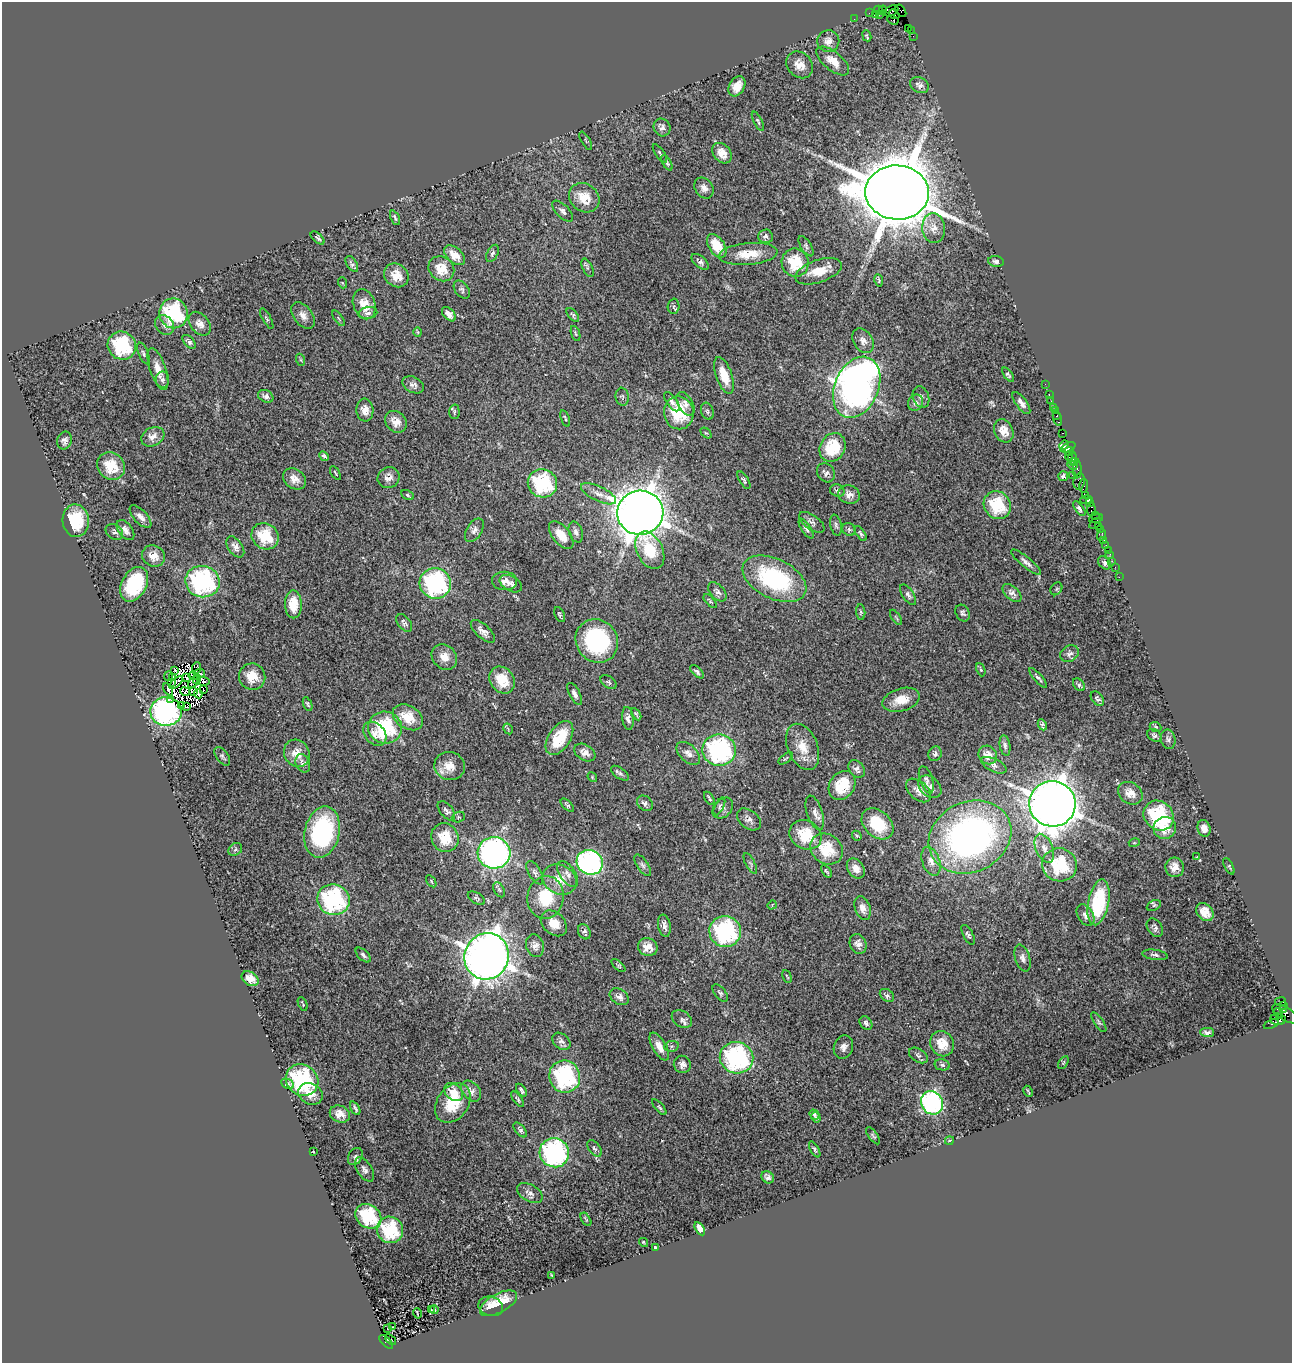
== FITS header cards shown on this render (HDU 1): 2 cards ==
NAXIS1  =                 1290
NAXIS2  =                 1361

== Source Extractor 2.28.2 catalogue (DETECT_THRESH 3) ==
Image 1290 x 1361 px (HDU 1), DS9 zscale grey, 1 PNG px = 1 image px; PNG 1294 x 1365 px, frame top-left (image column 1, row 1361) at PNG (2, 2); each listed source drawn as its Kron ellipse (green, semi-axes under 4 px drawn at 4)
Background 0.583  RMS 0.064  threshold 0.191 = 3 sigma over >= 5 px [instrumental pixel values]
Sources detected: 387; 9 with non-positive FLUX_AUTO (blend fragments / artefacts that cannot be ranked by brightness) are neither listed nor drawn; the other 378 listed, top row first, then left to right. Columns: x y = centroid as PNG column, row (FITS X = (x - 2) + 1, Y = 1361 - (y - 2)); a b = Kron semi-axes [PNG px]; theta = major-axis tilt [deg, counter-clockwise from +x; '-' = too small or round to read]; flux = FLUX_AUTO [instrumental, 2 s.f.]
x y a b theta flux
879 10 5 4 - 100
883 10 4 2 - 93
891 11 8 5 26 1400
901 11 7 4 -57 230
869 13 2 2 - 43
875 14 3 2 - 69
894 14 6 3 -36 170
879 15 4 3 - 75
854 19 2 2 - 15
893 20 6 4 -26 330
908 28 2 2 - 22
911 30 4 2 - 49
867 36 5 2 - 5.5
913 36 2 2 - 12
828 41 11 11 - 33
833 61 19 9 -39 55
800 65 14 12 -46 51
919 85 10 7 -28 21
737 86 11 7 58 43
758 121 10 4 -62 9.5
662 127 9 8 - 23
586 141 10 2 -60 5.1
660 153 11 3 -55 6.8
722 153 11 8 -50 48
667 163 8 4 -59 8.5
704 188 11 9 -55 26
897 192 32 27 -4 23000
584 198 16 13 -38 88
563 211 13 6 -46 18
395 218 8 3 -65 7.8
934 228 15 11 -84 47
765 236 7 7 - 16
318 238 8 4 -42 8.9
717 246 13 8 -58 110
806 246 11 5 -59 11
492 253 9 5 62 13
748 254 29 11 5 97
455 255 12 7 -42 55
996 261 8 5 -8 13
700 262 10 5 -40 16
795 263 14 13 - 150
352 264 9 5 -58 11
588 268 10 5 -65 9.8
441 269 13 11 -39 86
818 271 24 11 19 81
396 275 13 11 -40 64
879 280 6 3 -79 6.5
343 283 5 3 - 4.7
462 290 10 6 -53 12
364 304 15 11 -71 67
674 306 7 6 - 9.3
174 313 15 14 - 360
368 313 9 6 12 20
449 314 8 5 -48 23
573 315 8 4 -52 6.8
303 316 15 9 -55 30
267 318 11 4 -61 8.7
339 318 9 3 -54 5.1
200 324 13 9 -51 38
165 325 10 8 -47 21
418 332 5 3 - 3.7
575 334 8 3 -71 5.9
863 341 13 9 -58 29
189 342 8 4 -45 14
122 346 14 13 - 320
144 353 11 5 -67 11
301 360 6 4 -71 4.6
158 369 22 8 -71 56
724 375 19 8 -70 86
1008 375 8 4 -54 7.9
162 380 8 6 89 15
1045 384 2 2 - 14
413 385 11 7 -27 21
857 387 32 22 67 2600
1049 395 3 2 - 42
266 396 8 6 -27 19
622 397 9 6 -82 9.6
921 397 11 8 -70 18
1051 401 2 2 - 4.2
672 402 11 5 -54 17
915 403 8 7 - 19
1021 403 13 5 -54 22
685 404 13 7 -61 22
1053 407 3 2 - 67
365 410 11 8 -84 36
707 411 9 6 -70 11
1055 411 3 2 - 43
454 412 7 5 -89 8
679 413 16 15 - 190
1057 416 3 3 - 63
565 418 9 3 -72 7
1058 419 7 3 -71 94
396 422 12 10 -44 48
1004 431 12 9 -64 51
706 433 6 4 -42 5.8
1063 433 3 2 - 26
153 437 12 9 28 37
64 441 9 7 76 17
1064 445 5 3 - 85
833 447 15 12 59 170
1068 447 8 3 24 99
1069 451 4 3 - 110
324 456 5 3 - 9.4
1069 456 4 2 - 92
1073 459 7 3 -88 84
1075 462 3 2 - 91
1072 465 5 2 - 56
111 466 14 13 - 120
1077 469 9 3 -89 150
335 473 8 2 -57 5.2
826 473 10 8 -53 18
1072 475 2 2 - 40
1063 476 5 5 - 9.7
388 478 11 10 - 31
294 479 12 9 -35 41
744 480 10 4 -59 8.3
1079 481 8 5 80 280
542 483 15 14 - 350
1083 486 7 3 84 60
837 491 7 6 - 11
599 494 19 7 -26 33
849 494 11 9 -18 33
407 495 6 4 -29 7.5
1085 495 2 2 - 34
1086 500 6 3 15 160
1090 502 3 3 - 200
997 505 14 13 - 200
1079 509 8 4 -55 14
1091 510 6 3 82 120
640 513 23 22 - 7700
1095 515 2 2 - 46
141 517 14 6 -46 28
1096 518 7 3 13 52
76 521 16 13 -86 160
812 522 15 7 -36 18
1095 523 7 2 35 120
836 525 11 5 -78 10
1099 526 3 2 - 26
806 529 11 5 -57 14
849 529 7 6 - 11
1100 529 3 2 - 13
125 530 11 7 -52 22
474 530 13 7 58 22
114 532 9 7 -36 13
576 532 11 6 -71 17
861 533 8 4 -55 9.2
561 535 16 8 -51 60
1101 535 6 2 70 11
265 536 14 12 -38 150
1104 541 3 3 - 140
1106 545 3 2 - 8.6
235 547 12 7 -55 24
650 550 20 13 -64 140
1108 550 2 2 - 5.2
1110 554 3 2 - 9.6
154 556 12 10 -29 49
1112 561 3 2 - 7
1026 562 19 5 -39 20
1105 563 7 5 -50 16
1115 567 3 2 - 4.8
1119 577 2 2 - 7.8
774 579 34 20 -26 520
505 581 12 9 -2 37
202 582 17 15 -13 710
435 583 16 15 - 610
134 584 18 12 62 290
511 584 12 7 -28 21
1056 589 7 5 56 6.8
717 592 11 7 -48 20
1012 593 11 6 -42 22
908 595 12 5 -55 15
710 601 8 4 -47 6.1
293 604 14 8 -88 85
861 612 8 4 -84 7.7
963 613 9 6 -60 12
560 614 8 4 -65 7.7
896 617 8 3 -56 5.2
404 623 10 6 -51 13
483 631 15 6 -42 28
597 641 22 20 -52 500
1069 653 10 7 32 18
444 657 14 11 -44 49
196 668 5 3 - 1.3
175 670 3 2 - 4.1
981 670 7 3 -68 5.9
697 672 8 4 -42 11
199 673 5 2 - 9.6
168 676 5 2 - 5.2
193 676 4 2 - 4.2
173 677 2 2 - 0.09
252 677 13 13 - 78
187 678 3 2 - 5.6
1038 678 12 4 -49 13
197 679 3 2 - 4.9
502 680 14 11 -54 110
194 681 8 3 48 2.9
203 681 6 4 -8 8.4
172 682 3 2 - 4.7
608 682 9 5 -34 9
176 683 8 2 42 0.059
1079 685 7 5 -52 10
168 689 7 3 -62 11
203 689 4 2 - 3
185 691 5 3 - 5.9
194 691 3 2 - 1.6
198 694 4 3 - 0.15
575 694 12 5 -63 18
171 699 3 2 - 30
1097 699 8 5 -52 11
901 700 19 11 16 66
308 704 7 3 -67 6.7
181 705 3 2 - 280
186 707 3 3 - 19
166 711 16 14 -2 1100
636 714 7 3 -58 7.2
408 717 16 11 -32 100
628 718 11 6 -83 19
1042 725 6 4 -64 8.7
1155 727 6 4 -22 6.6
385 728 17 16 - 330
508 729 6 3 -60 4.5
375 734 13 10 -49 38
1154 735 7 5 -35 11
559 738 19 10 57 150
1168 739 10 7 -78 13
1005 745 10 5 -81 12
803 747 24 15 -67 87
719 750 17 16 - 750
297 753 14 12 -55 58
585 753 11 7 -31 31
688 753 14 8 -43 29
935 754 7 6 - 16
988 755 10 8 -48 35
222 756 11 5 -54 11
786 758 8 2 39 4.6
303 763 9 7 -65 19
994 765 14 6 -26 18
450 766 15 14 - 67
857 769 10 7 -51 20
620 773 10 5 -36 12
592 777 5 4 - 4.9
926 780 14 6 -71 17
842 785 15 12 55 150
930 787 13 9 -44 30
918 790 15 9 -41 38
1130 793 13 10 -35 41
709 798 7 3 -57 7.7
645 803 9 7 -43 17
1052 804 23 23 - 7300
567 805 8 3 -44 7.6
719 806 10 4 63 10
723 808 12 8 47 21
446 811 11 6 -50 14
815 813 18 7 -72 30
1159 816 16 14 -42 340
458 817 7 5 20 8.2
749 819 13 9 -38 26
878 824 18 13 -43 170
1165 828 11 11 - 71
1204 828 8 6 -73 27
322 832 26 17 77 520
806 835 17 14 -29 160
857 836 5 4 - 6.8
970 837 43 35 26 1700
445 838 15 13 -66 110
1134 843 5 3 - 4.4
1044 848 15 8 -67 36
235 849 7 6 - 9.7
827 849 17 14 -36 150
494 853 16 15 - 1500
1197 857 4 3 - 3.5
931 861 15 8 -71 33
590 862 13 12 - 960
750 864 11 4 -63 8.7
643 865 12 5 -56 14
1060 865 17 16 - 230
1229 866 9 3 -61 5.7
1175 867 10 9 - 44
856 869 11 8 -55 35
826 871 7 2 -55 6.2
535 873 13 6 -60 14
568 874 15 7 -56 23
560 880 17 14 -30 83
431 881 7 3 -56 4.6
499 890 8 5 -62 9.6
546 897 21 18 83 170
476 898 9 5 -32 9.6
333 900 16 15 - 570
1098 902 23 10 79 290
772 905 5 3 - 3.8
1154 905 7 5 25 7.8
863 908 12 7 -71 32
1205 912 10 7 -50 49
1085 915 11 7 -58 22
554 923 15 11 -44 59
664 926 11 6 -79 22
1155 928 10 7 -56 18
725 931 15 15 - 560
584 932 8 6 -63 13
968 935 11 5 -61 11
858 944 10 8 -70 26
535 946 11 8 -74 29
648 947 10 9 - 43
363 955 9 5 -45 13
1155 955 13 5 -8 14
487 956 23 22 - 5300
1022 958 14 7 -72 21
618 965 8 4 -41 7.7
787 976 6 3 -62 4.3
250 979 9 6 -34 45
720 993 10 5 -51 10
887 995 8 5 -38 12
619 997 10 7 -32 22
1281 1002 6 3 8 56
303 1004 7 3 -66 5.2
1284 1005 4 3 - 30
1283 1009 3 2 - 26
1278 1013 5 3 - 190
1285 1014 15 6 -31 160
682 1019 11 8 -35 17
1278 1019 8 6 -3 300
1099 1022 11 4 -56 8.4
866 1023 7 5 -49 12
1271 1024 8 3 24 35
1207 1032 7 4 -1 15
561 1041 10 7 -38 18
942 1044 13 11 -60 74
672 1046 7 5 11 8.9
659 1047 15 7 -60 42
843 1047 12 9 73 24
918 1055 10 6 -32 14
736 1058 17 15 -17 650
1063 1063 7 4 59 5.8
682 1064 9 8 - 22
942 1065 7 5 -12 12
565 1076 16 15 - 510
302 1080 17 15 -38 490
288 1084 7 4 -26 14
521 1090 7 3 -55 8.6
471 1091 12 8 -48 28
1028 1091 6 2 -64 4.1
454 1092 10 7 -41 65
311 1094 13 10 -27 50
518 1099 9 3 -54 8
453 1103 21 15 54 150
932 1103 12 10 -58 820
659 1107 10 4 -49 8.2
355 1108 7 3 -62 8.6
340 1114 10 8 -24 43
814 1114 5 4 - 7.1
816 1117 5 4 - 6.7
520 1130 8 5 -50 11
873 1136 10 4 -53 6.7
949 1140 4 2 - 3.7
594 1148 9 5 -52 12
815 1149 9 4 -60 7.7
313 1152 3 2 - 4.3
554 1153 15 14 - 810
355 1156 9 7 58 11
365 1169 14 7 -56 18
768 1177 7 5 -42 17
530 1193 14 8 -29 24
368 1216 14 11 -38 210
586 1219 7 2 -58 5.1
700 1229 7 4 -60 65
390 1230 13 13 - 210
643 1242 5 3 - 6.1
655 1247 3 3 - 9.4
552 1275 3 2 - 5.1
499 1303 20 9 28 78
491 1306 13 9 -15 29
431 1310 2 2 - 2.4
434 1310 4 3 - 4.3
417 1313 5 2 - 4.8
392 1327 2 2 - 2
388 1328 3 2 - 2.6
391 1340 6 3 -37 270
386 1342 8 4 -45 1800
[9 non-positive-flux detections neither listed nor drawn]